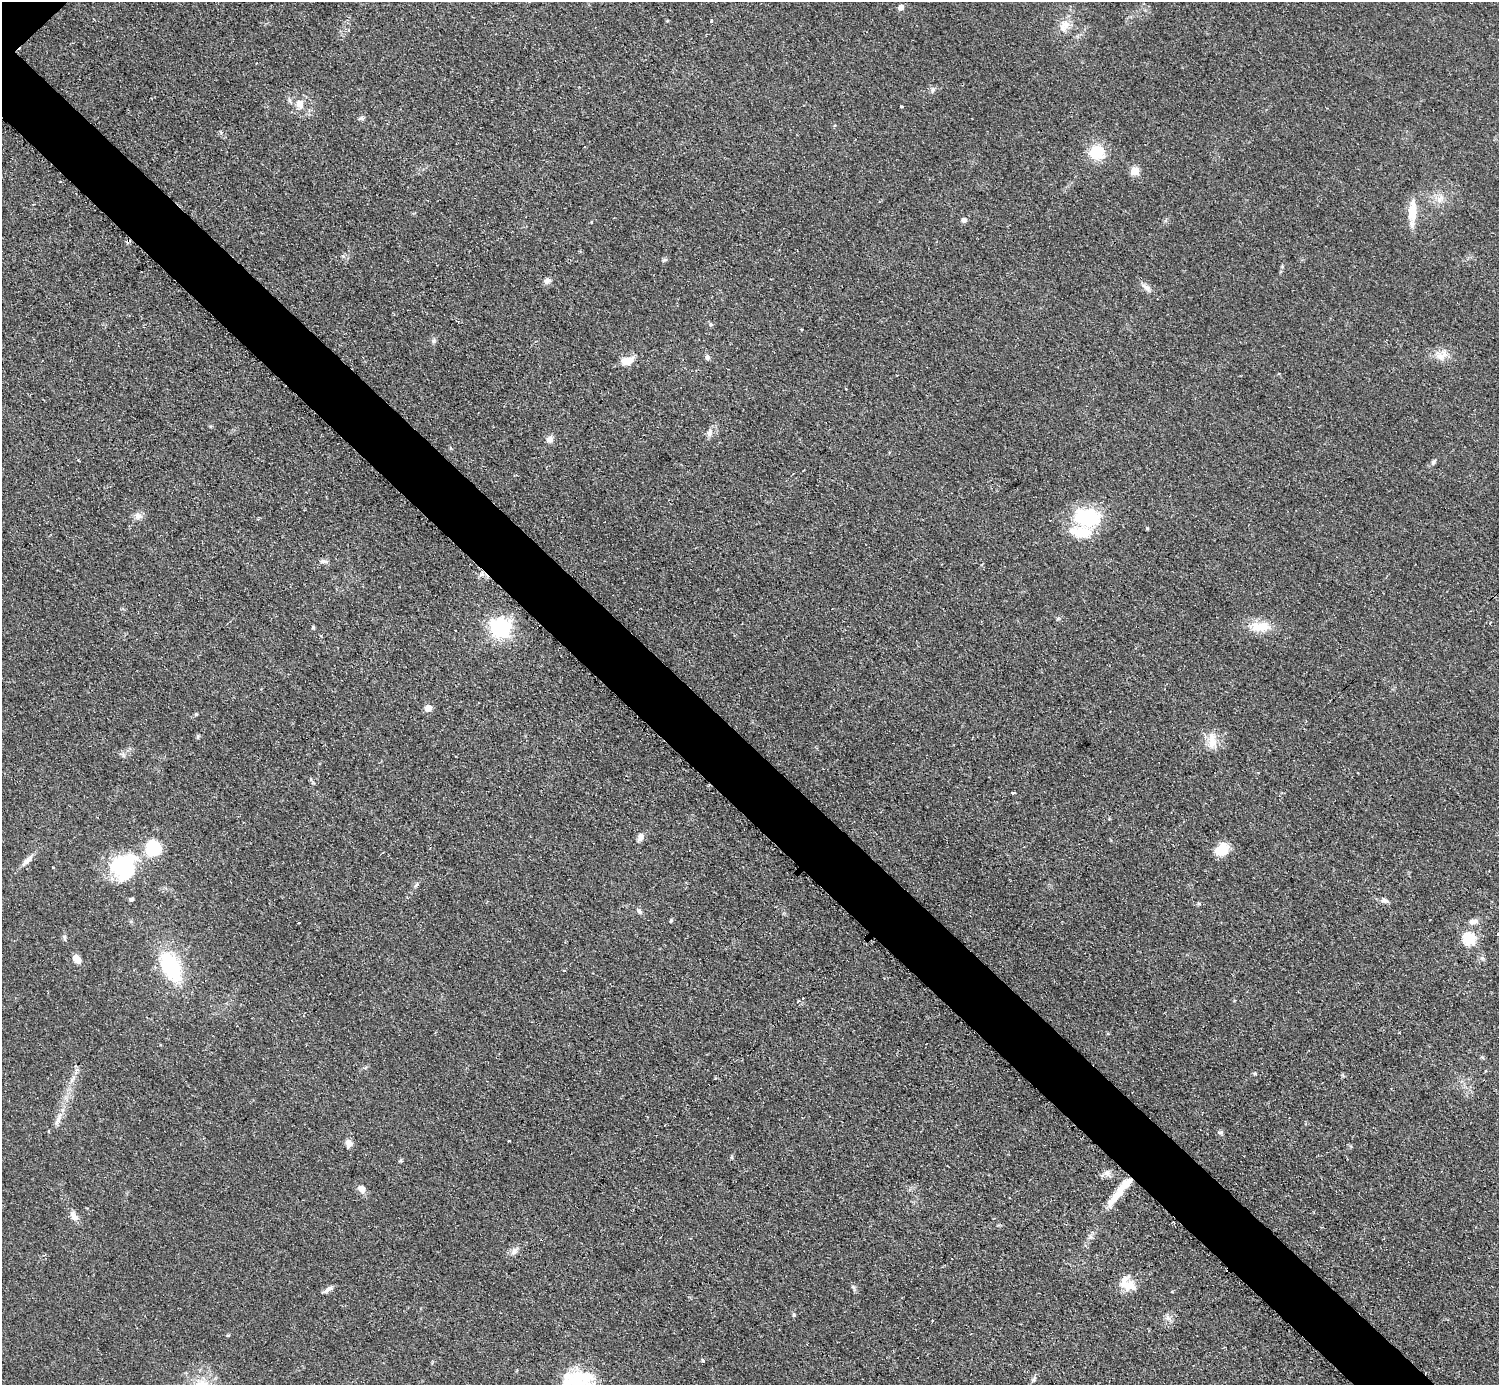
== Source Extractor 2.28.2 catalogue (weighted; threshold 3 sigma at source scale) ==
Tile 6 of 4 x 4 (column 2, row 2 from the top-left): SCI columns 1502-2998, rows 3073-4455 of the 5993 x 5993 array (HDU 1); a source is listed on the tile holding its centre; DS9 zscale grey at full resolution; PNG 1501 x 1387 px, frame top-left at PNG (2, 2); no overlay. Shown black and unused: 5% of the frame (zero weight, under 2 of 3 exposures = <1% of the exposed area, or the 3 px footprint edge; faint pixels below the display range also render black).
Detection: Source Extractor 2.28.2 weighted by HDU 2 'WHT'; one run over the whole footprint, this tile lists its part. Background 0.0509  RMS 0.0071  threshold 0.0321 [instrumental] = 3 sigma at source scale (4.5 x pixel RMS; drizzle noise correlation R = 1.50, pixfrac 1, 0.05/0.05 arcsec/px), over >= 5 px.
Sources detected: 82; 1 inside a brighter object's white glare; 4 cosmic-ray / hot-pixel residue — not listed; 4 inside a brighter listed object's ellipse — not listed separately; the other 73 listed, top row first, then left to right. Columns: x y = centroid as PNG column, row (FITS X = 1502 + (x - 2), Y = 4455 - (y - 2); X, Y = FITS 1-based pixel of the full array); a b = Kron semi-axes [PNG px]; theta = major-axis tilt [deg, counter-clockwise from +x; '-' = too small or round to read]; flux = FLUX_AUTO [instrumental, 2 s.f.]
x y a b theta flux
901 7 5 5 - 4.6
711 21 3 3 - 1.6
1066 24 17 11 -12 7.7
933 90 8 4 45 1.5
300 104 10 8 -75 6.6
901 107 3 3 - 0.68
362 118 7 5 0 1.5
1097 152 18 18 - 19
1135 171 5 5 - 23
61 181 3 3 - 1.6
1440 199 15 7 49 4.8
1413 211 30 9 89 13
964 220 6 5 - 2.6
665 260 7 4 1 1.2
547 281 9 7 11 2.6
1146 287 12 6 -34 3.5
711 324 6 5 - 1.2
434 341 8 4 81 1.4
1441 356 16 12 32 7.4
708 357 7 6 - 2
626 361 15 9 11 9.4
846 389 3 2 - 0.52
709 432 12 7 72 3.1
550 439 9 8 - 3.4
1434 462 9 5 53 1.6
138 516 10 8 -40 3.5
1087 517 30 23 -10 44
1147 528 5 3 - 0.69
324 561 12 6 -1 2.5
1260 626 29 12 0 15
313 627 5 4 - 0.83
500 628 7 7 - 370
428 708 5 5 - 10
196 714 5 4 - 0.79
198 737 6 4 62 1
1212 740 25 10 -87 9.7
1012 793 3 3 - 3.1
640 837 11 7 64 3.5
153 848 8 8 - 64
1222 850 14 11 29 16
27 861 19 6 46 4.5
123 867 35 28 -39 44
416 885 8 4 38 1.3
131 899 6 5 - 1.2
1384 900 10 7 -20 2.5
639 912 8 5 -52 1.8
671 920 6 4 63 0.97
1473 921 10 7 3 3.8
1498 934 3 2 - 1.2
64 937 9 4 -89 1.4
1469 939 6 6 - 73
77 959 11 8 -60 4.7
170 967 36 19 -62 52
798 1001 3 3 - 0.84
1485 1071 4 2 - 0.63
1255 1074 6 4 -1 0.88
715 1078 3 3 - 0.94
57 1121 12 4 66 2.9
1220 1132 8 5 9 1.3
349 1143 10 8 -73 4
1107 1173 12 8 -55 3.5
362 1189 11 8 -57 4.2
1117 1195 38 9 47 15
73 1216 15 7 -67 4.3
514 1251 10 7 70 3.1
1129 1285 17 14 -16 11
853 1287 8 5 -60 1.6
328 1289 14 5 32 2.9
794 1315 5 5 - 0.9
1168 1318 7 4 -17 1.9
702 1360 4 4 - 0.9
578 1377 29 16 12 22
1033 1380 7 5 36 1.5
Isophote crosses this tile's border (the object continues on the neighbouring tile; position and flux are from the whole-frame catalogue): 1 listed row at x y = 1498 934